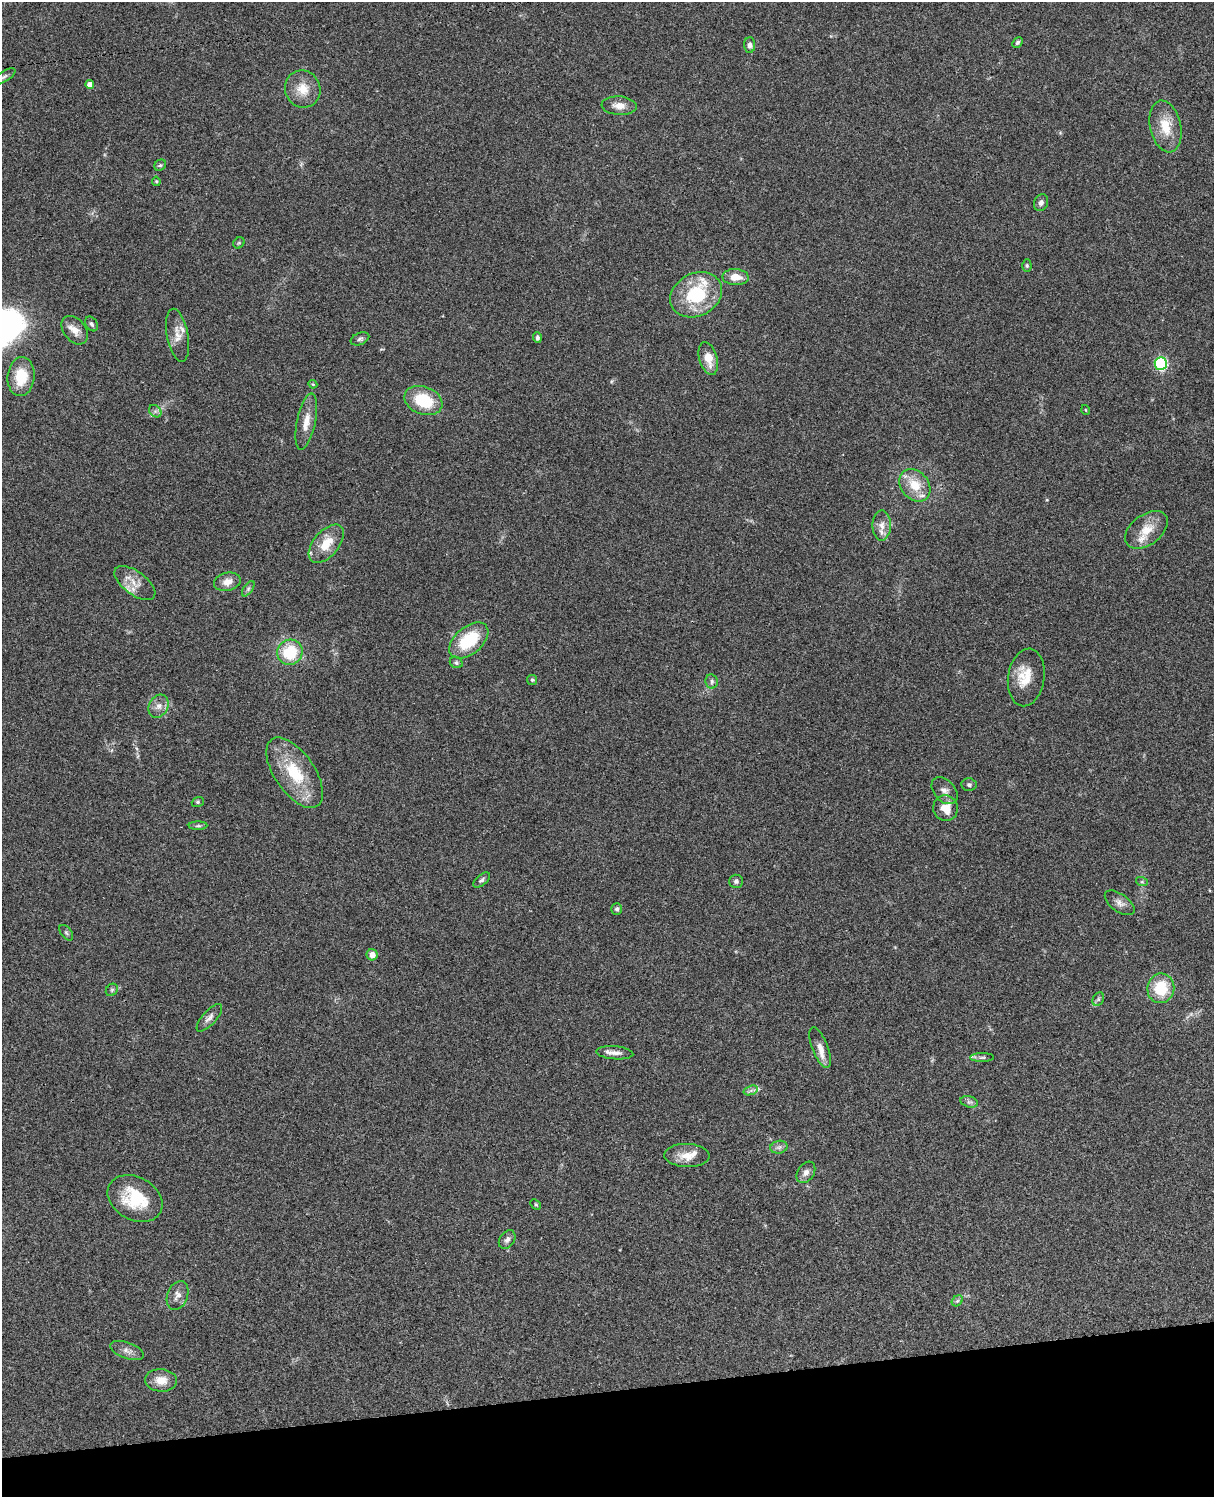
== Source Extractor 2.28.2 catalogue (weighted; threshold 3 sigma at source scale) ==
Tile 10 of 4 x 3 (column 2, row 3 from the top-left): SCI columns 1333-2544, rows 276-1770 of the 5086 x 4924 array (HDU 1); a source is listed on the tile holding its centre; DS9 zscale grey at full resolution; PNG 1216 x 1499 px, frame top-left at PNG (2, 2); each listed source drawn as its Kron ellipse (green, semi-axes under 4 px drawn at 4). Shown black and unused: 7% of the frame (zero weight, under 3 of 4 exposures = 6% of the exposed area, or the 3 px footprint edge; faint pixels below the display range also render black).
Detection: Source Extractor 2.28.2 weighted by HDU 2 'WHT'; one run over the whole footprint, this tile lists its part. Background 0.0966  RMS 0.0063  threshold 0.0284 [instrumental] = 3 sigma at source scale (4.5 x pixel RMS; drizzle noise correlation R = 1.50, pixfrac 1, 0.05/0.05 arcsec/px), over >= 5 px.
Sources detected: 79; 6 inside a brighter listed object's ellipse — not listed separately; the other 73 listed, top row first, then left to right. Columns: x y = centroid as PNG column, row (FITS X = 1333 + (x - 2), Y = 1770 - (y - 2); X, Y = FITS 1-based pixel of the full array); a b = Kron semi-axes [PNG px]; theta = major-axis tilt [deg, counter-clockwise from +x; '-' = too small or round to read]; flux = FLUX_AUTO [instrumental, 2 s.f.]
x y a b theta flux
1018 42 6 4 46 1.3
750 45 7 5 -88 2.1
4 77 13 5 31 2.1
90 85 4 4 - 3.6
303 89 19 17 -62 11
619 106 17 9 -4 5.4
1165 126 26 15 -77 14
160 165 6 5 - 1
156 181 5 4 - 0.75
1041 203 8 7 - 2.2
239 243 6 5 - 0.82
1027 266 6 4 -89 0.87
735 277 13 8 -3 7.2
696 295 27 21 28 38
91 324 8 5 -57 1.6
75 330 16 11 -51 5.7
178 335 27 10 -79 7
537 338 5 4 - 1.4
360 339 10 6 23 1.6
708 359 17 9 -75 8.5
1161 363 6 6 - 76
21 377 19 13 85 17
313 384 4 4 - 0.63
423 401 20 13 -21 27
1086 410 5 3 - 0.5
155 411 7 5 -44 1.5
306 422 29 9 78 7.8
915 485 18 13 -49 13
882 525 15 9 90 5.2
1146 530 24 15 37 11
326 544 23 12 50 13
227 582 13 9 13 4.8
135 583 24 11 -36 8.3
248 589 9 4 55 1.4
469 640 23 13 40 28
290 652 13 12 - 25
456 662 6 5 - 1.2
1026 677 29 18 81 14
532 680 5 5 - 0.9
712 681 7 6 - 1.7
158 706 12 9 61 4.4
295 773 40 20 -55 29
969 785 7 6 - 1.4
944 791 15 10 -46 4
198 802 6 5 - 0.89
945 808 13 12 - 9.4
198 826 9 4 0 1.2
482 880 10 5 40 1.7
736 881 7 6 - 1.5
1142 882 6 4 -18 0.86
1120 903 17 9 -36 3.9
617 909 6 5 - 1.7
66 933 9 5 -52 1.3
372 955 5 5 - 4.1
1161 988 15 13 81 21
112 990 7 5 46 1.2
1098 999 7 5 61 1.2
209 1018 17 7 48 3.2
820 1048 21 8 -69 4.9
615 1053 18 6 -4 3.9
982 1057 12 4 0 1.6
751 1090 7 4 19 1.6
969 1102 9 5 -14 1.6
779 1147 8 6 12 1.9
687 1156 22 11 -2 8.2
806 1172 12 8 56 3.3
135 1198 29 21 -30 27
536 1204 6 4 -44 0.73
507 1240 10 7 54 2.3
177 1295 15 10 68 4.4
957 1301 6 4 43 1
127 1351 17 8 -20 3.7
161 1380 16 11 -5 7.6
Isophote crosses this tile's border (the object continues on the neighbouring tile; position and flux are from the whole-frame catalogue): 1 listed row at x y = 4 77